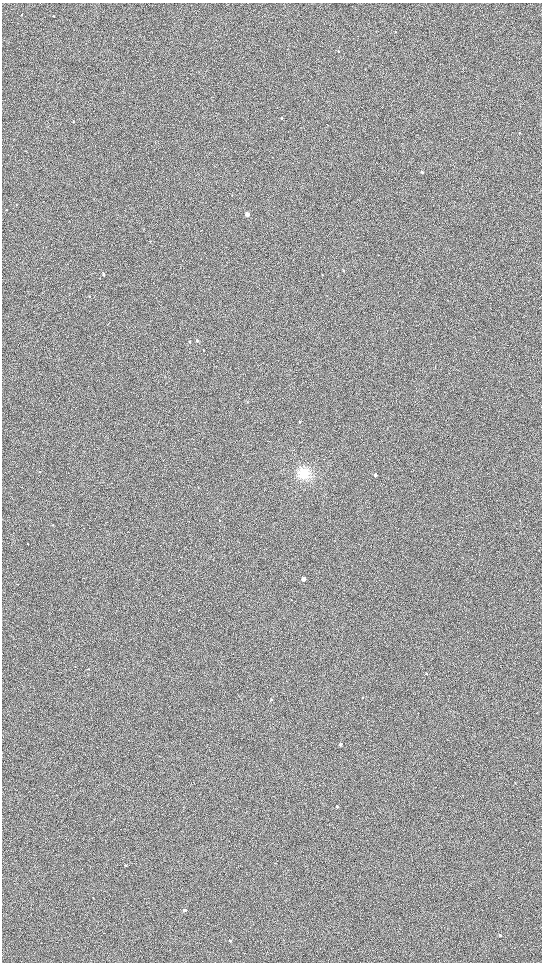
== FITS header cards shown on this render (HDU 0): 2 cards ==
NAXIS1  =                 1080 / length of data axis 1
NAXIS2  =                 1920 / length of data axis 2

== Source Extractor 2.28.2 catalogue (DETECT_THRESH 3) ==
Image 1080 x 1920 px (HDU 0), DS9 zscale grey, zoomed out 1/2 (1 PNG px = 2 x 2 image px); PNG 544 x 964 px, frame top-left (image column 1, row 1919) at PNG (2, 3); no overlay
Background 910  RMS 120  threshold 370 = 3 sigma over >= 5 px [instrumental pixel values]
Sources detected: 29; all 29 listed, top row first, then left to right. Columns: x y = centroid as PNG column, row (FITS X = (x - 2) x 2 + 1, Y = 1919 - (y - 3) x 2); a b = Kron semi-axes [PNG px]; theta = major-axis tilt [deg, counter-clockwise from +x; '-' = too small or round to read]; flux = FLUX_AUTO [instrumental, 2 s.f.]
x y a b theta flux
22 15 3 2 - 10000
53 16 3 2 - 14000
338 51 3 2 - 16000
282 118 3 3 - 16000
73 122 3 2 - 11000
422 172 3 2 - 27000
17 205 3 2 - 7400
6 210 3 2 - 8400
247 214 3 3 - 180000
343 271 3 2 - 11000
103 274 3 3 - 31000
89 296 3 2 - 11000
197 341 3 3 - 28000
189 342 3 3 - 19000
40 472 2 2 - 7600
304 474 11 11 - 420000
375 475 3 3 - 43000
219 521 2 1 - 6900
303 579 3 3 - 180000
427 673 3 3 - 21000
363 697 2 2 - 9700
271 700 3 3 - 20000
341 744 3 2 - 53000
337 806 3 2 - 41000
275 863 2 2 - 8500
125 865 3 2 - 20000
184 910 3 2 - 110000
500 935 3 2 - 42000
230 941 2 2 - 61000